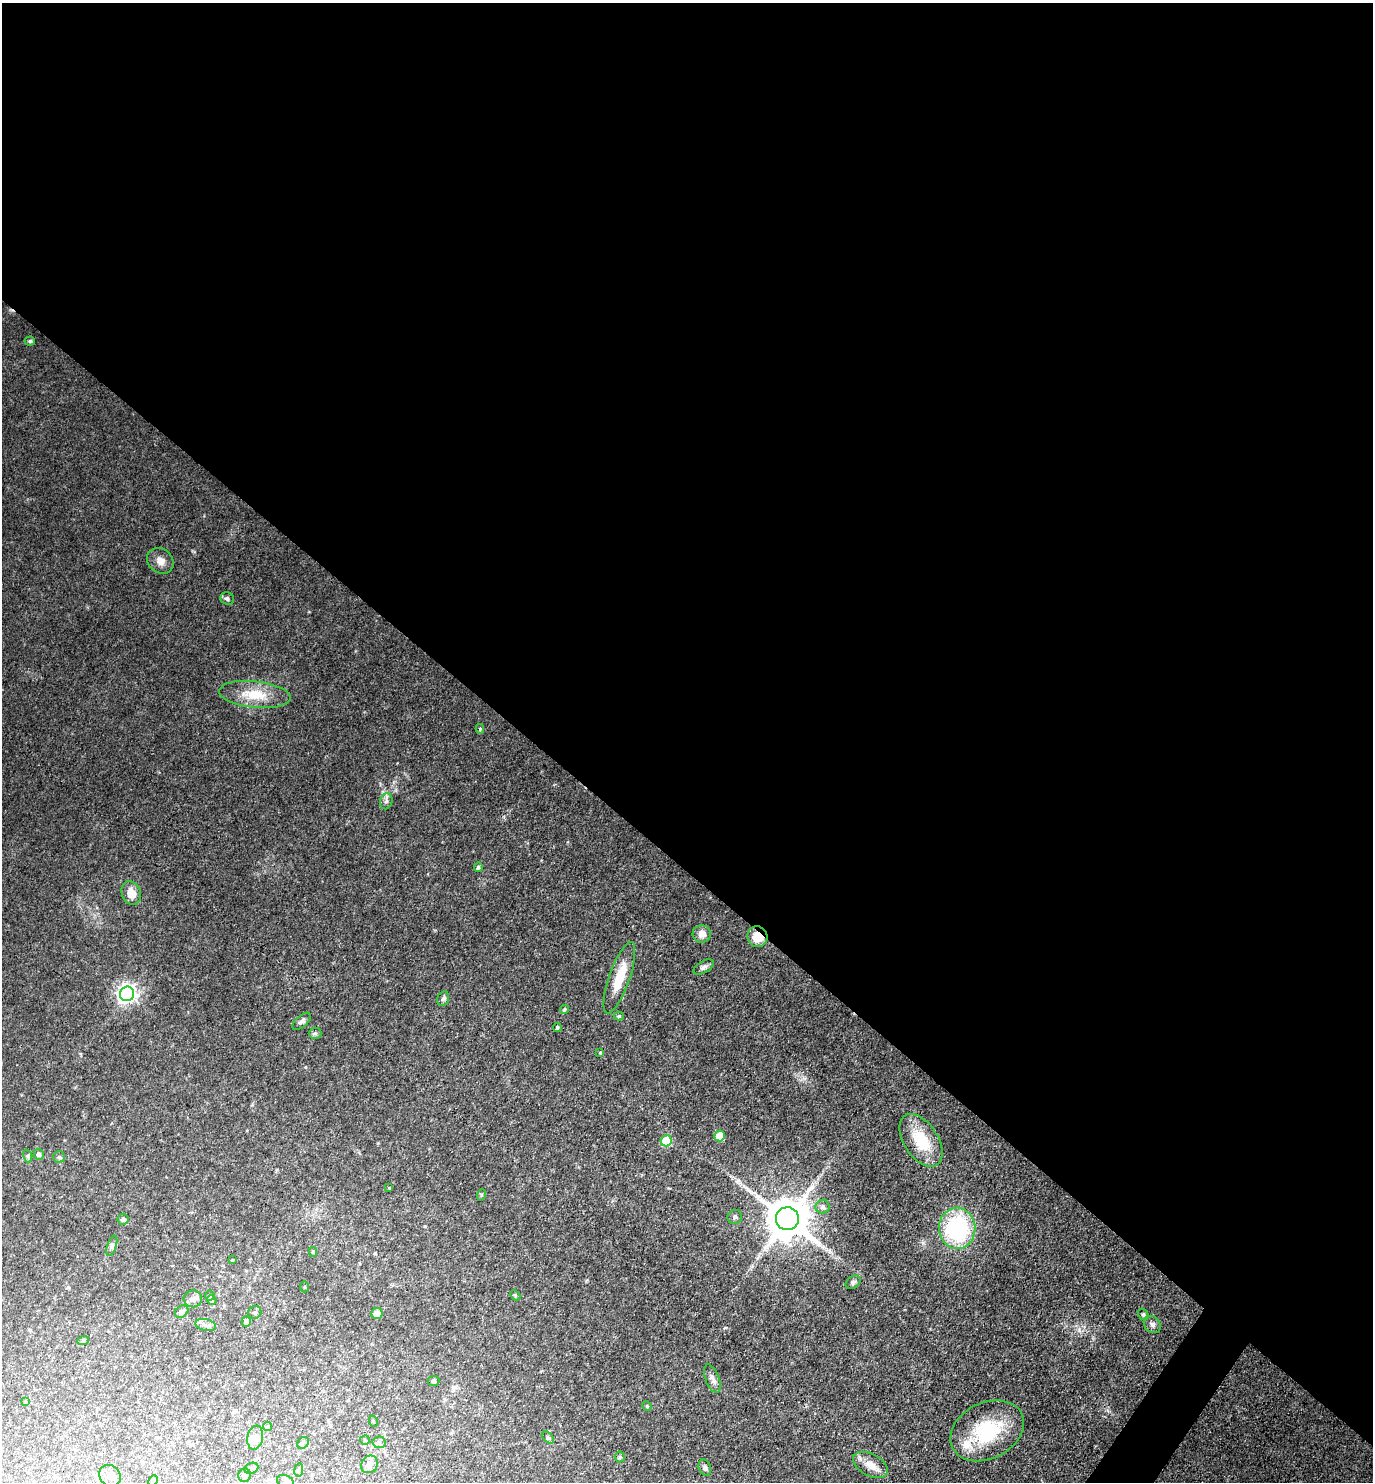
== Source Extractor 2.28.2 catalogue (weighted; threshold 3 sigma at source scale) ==
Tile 3 of 4 x 4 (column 3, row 1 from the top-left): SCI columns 2895-4265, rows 4444-5923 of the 5930 x 5925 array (HDU 1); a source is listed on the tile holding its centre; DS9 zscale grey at full resolution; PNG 1375 x 1484 px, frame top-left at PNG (2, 3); each listed source drawn as its Kron ellipse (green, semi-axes under 4 px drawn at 4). Shown black and unused: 59% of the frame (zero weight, under 3 of 4 exposures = <1% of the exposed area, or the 3 px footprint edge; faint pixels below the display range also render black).
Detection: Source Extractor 2.28.2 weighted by HDU 2 'WHT'; one run over the whole footprint, this tile lists its part. Background 0.0881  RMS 0.0073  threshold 0.033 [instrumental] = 3 sigma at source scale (4.5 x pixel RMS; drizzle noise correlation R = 1.50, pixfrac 1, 0.05/0.05 arcsec/px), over >= 5 px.
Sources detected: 75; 3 inside a brighter listed object's ellipse — not listed separately; the other 72 listed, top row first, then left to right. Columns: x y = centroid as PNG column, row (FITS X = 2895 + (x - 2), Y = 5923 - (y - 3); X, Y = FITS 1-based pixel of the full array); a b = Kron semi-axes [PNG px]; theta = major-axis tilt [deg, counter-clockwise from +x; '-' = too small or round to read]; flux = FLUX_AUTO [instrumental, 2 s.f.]
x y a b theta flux
30 341 5 4 - 1.2
160 561 14 12 -42 5.8
227 599 7 6 - 2
255 694 36 13 -6 22
480 729 5 4 - 1
386 801 8 6 77 2.2
478 867 5 4 - 1.4
131 893 12 9 -68 9.4
702 934 9 8 - 5.7
757 937 10 10 - 11
704 967 11 6 30 2.7
619 978 38 10 71 19
127 994 7 7 - 370
443 999 7 5 73 1.6
565 1009 5 4 - 1.4
619 1016 5 4 - 1.1
302 1021 11 5 41 2.4
557 1027 4 4 - 1.2
315 1033 6 6 - 1.6
600 1053 4 3 - 0.74
719 1136 5 5 - 21
921 1140 29 17 -57 29
666 1141 5 5 - 33
39 1154 5 5 - 2.2
28 1156 7 4 -73 1.2
59 1157 6 6 - 1.4
389 1188 3 3 - 0.61
481 1195 6 3 72 0.87
823 1207 7 7 - 2.3
735 1217 7 7 - 2.2
123 1219 6 5 - 1.5
787 1219 11 11 - 2900
957 1228 21 18 -87 82
112 1246 10 4 72 1.8
313 1252 5 4 - 1.2
232 1260 3 2 - 0.59
853 1282 8 5 38 1.9
305 1287 5 3 - 0.78
515 1295 6 4 -47 0.92
210 1296 5 5 - 1.6
193 1299 9 8 - 3.4
212 1300 5 4 - 0.99
182 1311 7 5 40 2.9
255 1312 7 6 - 1.8
377 1314 5 5 - 6.5
1143 1314 6 5 - 1.2
246 1322 5 4 - 2.8
1152 1324 9 7 -48 2.7
206 1325 10 6 -15 2.8
83 1341 6 3 19 0.79
712 1379 15 7 -69 3.4
434 1381 6 5 - 1.2
25 1402 4 3 - 0.76
647 1406 5 4 - 0.96
373 1421 6 3 -72 0.69
268 1427 4 4 - 0.94
987 1431 39 28 26 48
255 1438 12 7 79 6.6
548 1438 7 4 -47 1.3
365 1440 5 5 - 0.89
379 1442 6 6 - 1.7
303 1443 6 5 - 1.3
620 1457 5 5 - 1.1
369 1464 9 8 - 4.5
870 1465 19 11 -28 8.6
251 1468 7 5 22 1.7
705 1468 8 6 -69 2.2
299 1470 7 3 82 0.82
245 1475 7 6 - 3.7
110 1476 11 10 - 4.4
153 1481 5 4 - 0.92
285 1482 9 6 -28 2.6
Overlapping masked pixels (flux is a lower limit): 1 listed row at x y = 757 937
Isophote crosses this tile's border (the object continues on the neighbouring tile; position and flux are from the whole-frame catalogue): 1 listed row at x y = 285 1482
Unlisted compact peaks at least as high as the median listed source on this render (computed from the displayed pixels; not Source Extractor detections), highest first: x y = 923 1243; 725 1328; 194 552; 737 1181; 305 1067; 383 792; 587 1280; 1079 1329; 805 1078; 435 930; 425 1226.